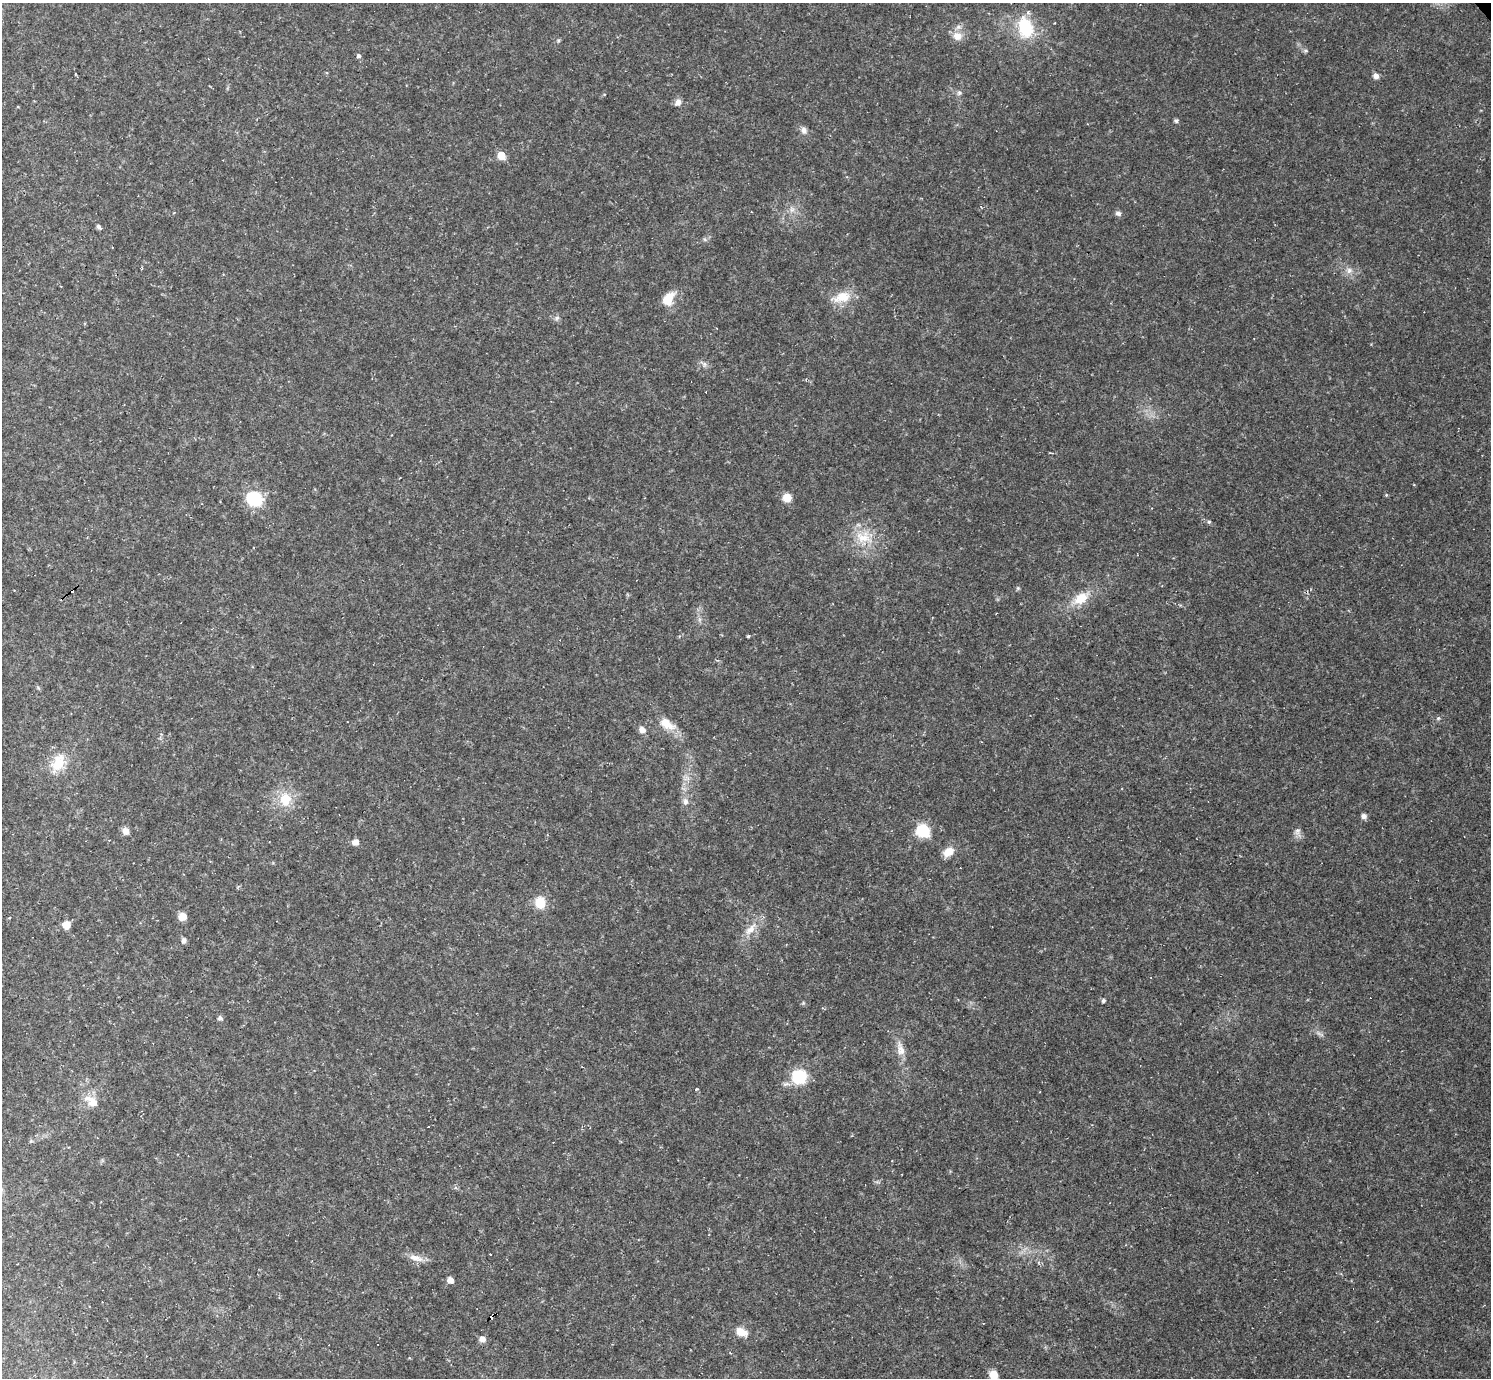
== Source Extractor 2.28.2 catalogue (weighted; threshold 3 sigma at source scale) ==
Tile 7 of 4 x 4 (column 3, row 2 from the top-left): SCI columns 2979-4467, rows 3047-4422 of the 5956 x 5953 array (HDU 1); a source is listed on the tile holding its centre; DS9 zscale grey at full resolution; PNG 1493 x 1380 px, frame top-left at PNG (2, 3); no overlay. Shown black and unused: <1% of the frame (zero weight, under 2 of 3 exposures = <1% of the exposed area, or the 3 px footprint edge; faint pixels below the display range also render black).
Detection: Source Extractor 2.28.2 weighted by HDU 2 'WHT'; one run over the whole footprint, this tile lists its part. Background 0.0519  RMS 0.0075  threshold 0.0336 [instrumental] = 3 sigma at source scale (4.5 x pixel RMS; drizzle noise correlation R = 1.50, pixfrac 1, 0.05/0.05 arcsec/px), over >= 5 px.
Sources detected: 65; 13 cosmic-ray / hot-pixel residue — not listed; the other 52 listed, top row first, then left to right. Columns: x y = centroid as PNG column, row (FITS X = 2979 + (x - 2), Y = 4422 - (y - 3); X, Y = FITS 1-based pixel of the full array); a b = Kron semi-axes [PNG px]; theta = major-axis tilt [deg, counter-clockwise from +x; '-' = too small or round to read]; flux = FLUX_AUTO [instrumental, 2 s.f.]
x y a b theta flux
1025 27 20 13 -73 36
957 36 12 11 - 6.9
359 56 5 5 - 1.8
1376 76 7 6 - 3.5
959 93 6 5 - 1.5
678 103 9 7 57 3.7
1176 121 5 4 - 1.5
804 130 8 7 - 3.1
501 155 6 5 - 15
1118 213 6 6 - 2.4
99 227 7 5 -48 1.8
1349 270 9 8 - 3.5
61 286 3 2 - 0.65
842 297 25 14 17 14
668 299 14 9 56 14
557 318 7 5 44 1.7
704 364 6 6 - 1.9
1386 495 5 3 - 0.67
254 498 11 10 - 45
787 498 7 7 - 11
1209 522 5 5 - 1.2
863 537 21 15 -10 17
1018 588 6 4 71 0.94
1081 598 21 13 33 14
748 636 3 3 - 3.3
1438 718 6 5 - 1.1
666 724 22 12 -36 12
642 730 8 7 - 3.9
58 763 20 13 67 18
285 799 18 17 - 17
685 802 9 7 -79 3.3
1364 816 6 6 - 3
923 830 8 7 - 46
126 831 7 7 - 5.4
1297 831 9 7 72 2.8
355 842 8 7 - 3.8
948 852 13 9 37 7.8
540 902 8 8 - 20
183 916 7 7 - 7.9
66 925 7 7 - 7.4
750 929 20 9 43 8.4
184 940 6 6 - 2.2
1103 1001 6 4 61 1.2
220 1018 6 6 - 1.8
901 1049 20 10 -78 7.2
799 1077 11 10 - 40
92 1101 21 11 -37 10
416 1258 22 7 -15 6.3
450 1280 7 6 - 4
741 1332 14 9 -21 8
482 1339 7 6 - 4
993 1375 7 7 - 11
Isophote crosses this tile's border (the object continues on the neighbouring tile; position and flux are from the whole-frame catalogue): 1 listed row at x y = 993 1375